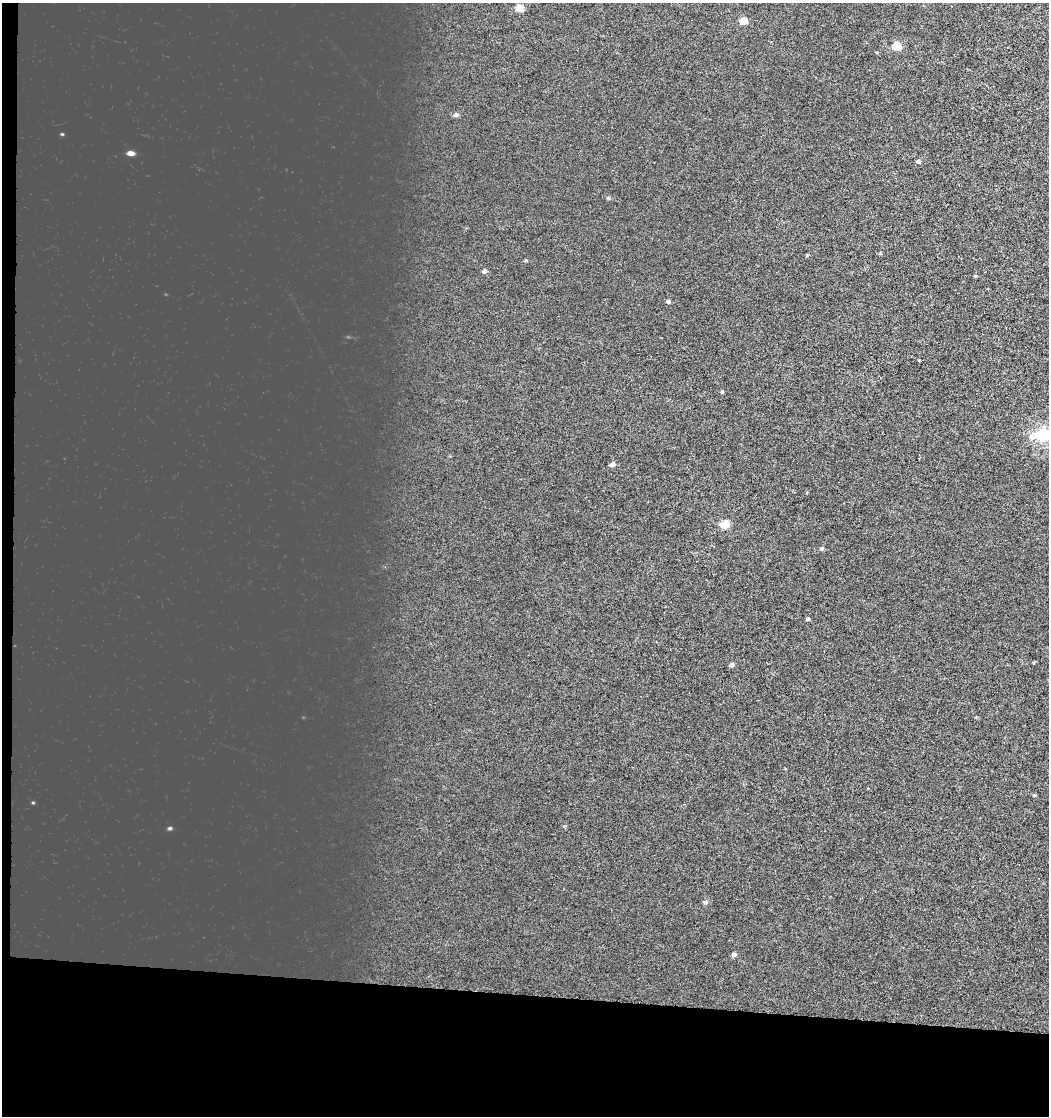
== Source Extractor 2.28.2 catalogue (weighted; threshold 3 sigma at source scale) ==
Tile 3 of 2 x 2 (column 1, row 2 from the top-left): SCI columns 1239-2285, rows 1034-2147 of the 4824 x 4583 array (HDU 1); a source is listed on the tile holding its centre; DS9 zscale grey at full resolution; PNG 1051 x 1118 px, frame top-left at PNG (2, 3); no overlay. Shown black and unused: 12% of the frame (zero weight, under 3 of 6 exposures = <1% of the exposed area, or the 3 px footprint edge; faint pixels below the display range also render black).
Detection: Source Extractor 2.28.2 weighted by HDU 2 'WHT'; one run over the whole footprint, this tile lists its part. Background 0.0025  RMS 0.0028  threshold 0.0114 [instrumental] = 3 sigma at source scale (4.09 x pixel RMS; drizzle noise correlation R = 1.36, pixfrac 0.8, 0.0396/0.0396 arcsec/px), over >= 5 px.
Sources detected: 23; all 23 listed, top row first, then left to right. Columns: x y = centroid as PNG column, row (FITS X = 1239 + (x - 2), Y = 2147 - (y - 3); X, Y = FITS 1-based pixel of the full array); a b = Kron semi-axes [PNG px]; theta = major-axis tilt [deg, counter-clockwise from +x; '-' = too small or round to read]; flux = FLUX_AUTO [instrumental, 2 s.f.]
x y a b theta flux
520 8 5 5 - 4.6
743 21 5 5 - 4.6
896 46 5 5 - 6.9
456 115 6 5 - 0.74
130 153 6 4 -10 1.2
918 161 5 5 - 0.48
608 198 5 4 - 0.33
880 253 5 3 - 0.2
526 261 5 3 - 0.23
484 271 5 5 - 0.56
668 302 5 4 - 0.51
722 392 4 4 - 0.28
1042 435 6 6 - 32
1032 437 7 7 - 0.85
612 464 5 5 - 0.91
725 524 5 5 - 5.6
821 548 6 5 - 0.35
808 619 5 4 - 0.36
732 665 5 5 - 0.61
1034 795 4 4 - 0.26
564 826 4 3 - 0.27
705 902 5 5 - 0.49
734 955 5 4 - 0.8
Isophote crosses this tile's border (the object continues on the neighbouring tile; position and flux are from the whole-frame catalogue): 1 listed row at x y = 1042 435
Unlisted compact peaks at least as high as the median listed source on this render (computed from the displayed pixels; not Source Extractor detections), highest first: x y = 170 828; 62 134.